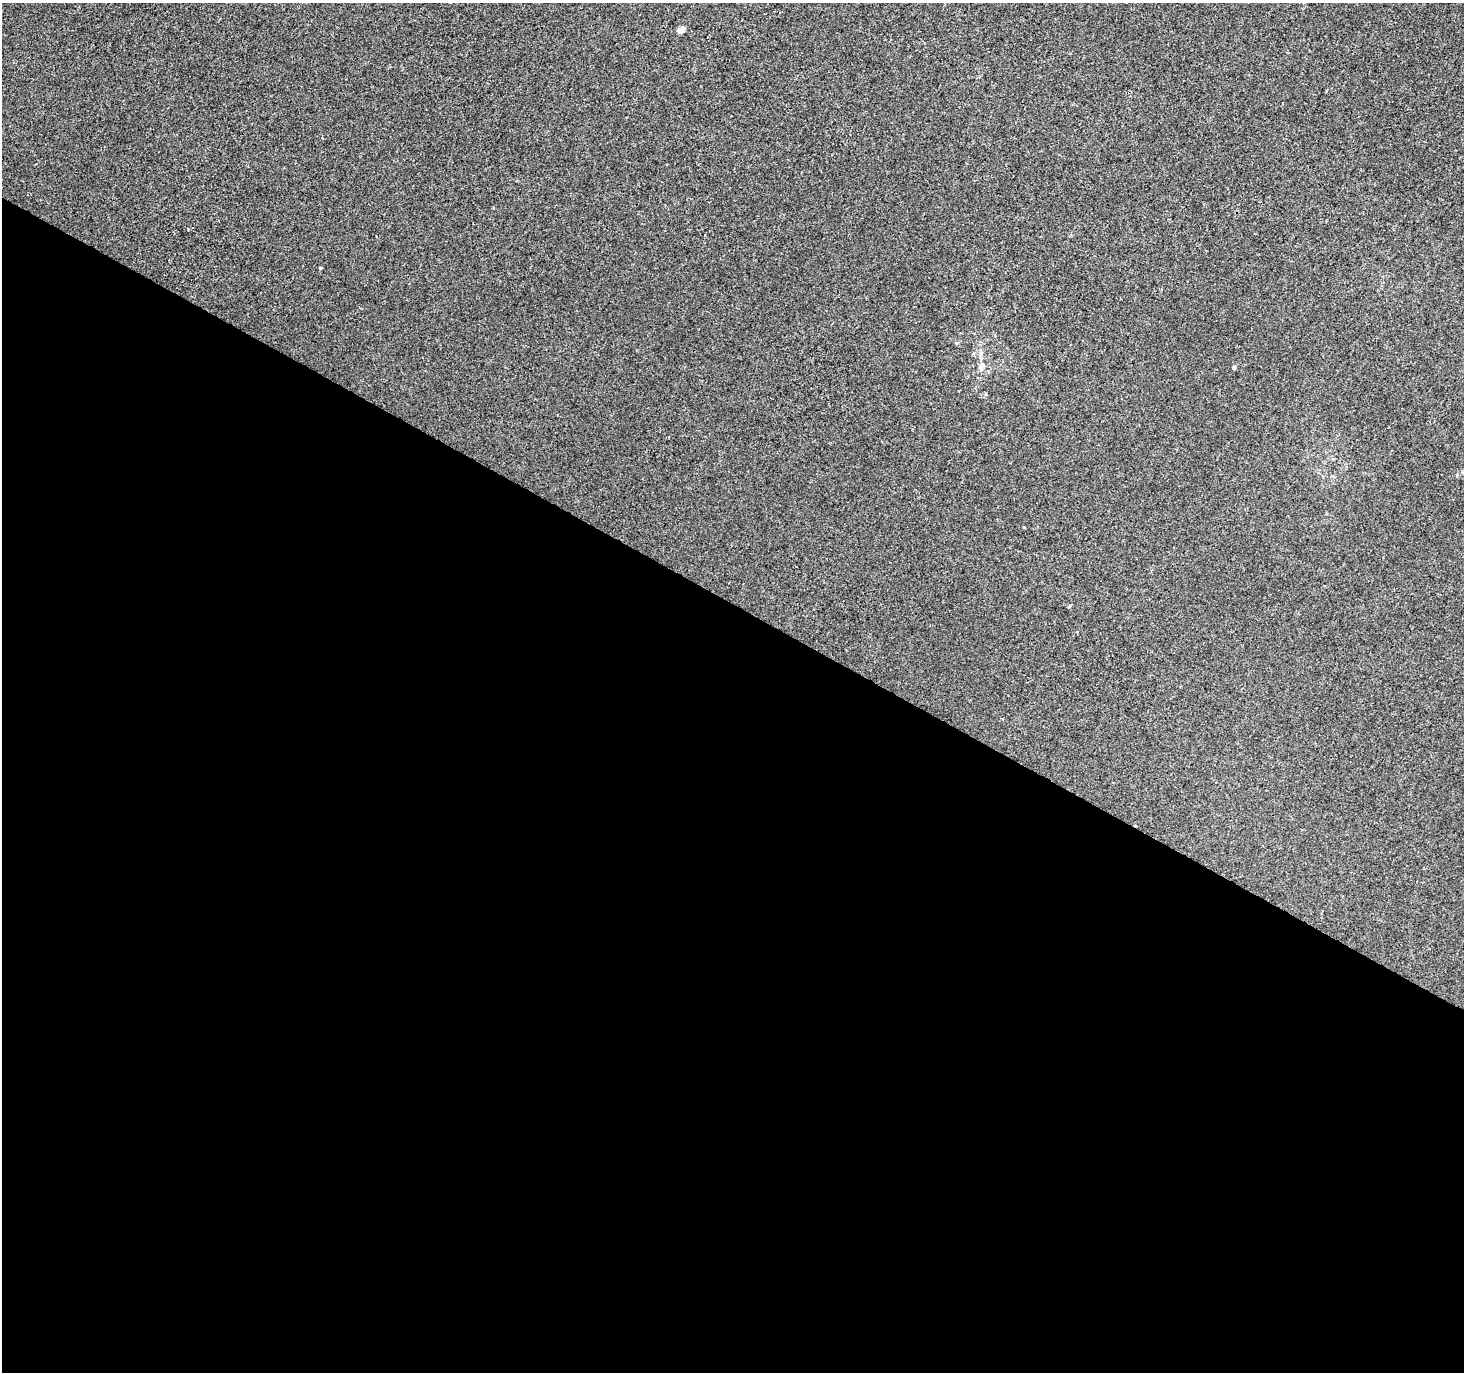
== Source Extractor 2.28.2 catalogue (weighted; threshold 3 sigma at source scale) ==
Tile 14 of 4 x 4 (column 2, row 4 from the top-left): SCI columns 1471-2932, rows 261-1630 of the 5856 x 5932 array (HDU 1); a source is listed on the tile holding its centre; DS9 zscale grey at full resolution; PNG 1466 x 1374 px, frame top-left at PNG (2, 3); no overlay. Shown black and unused: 56% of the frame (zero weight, under 3 of 4 exposures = <1% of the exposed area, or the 3 px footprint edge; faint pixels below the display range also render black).
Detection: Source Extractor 2.28.2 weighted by HDU 2 'WHT'; one run over the whole footprint, this tile lists its part. Background 0.0017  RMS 0.003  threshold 0.0137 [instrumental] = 3 sigma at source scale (4.5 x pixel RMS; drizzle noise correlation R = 1.50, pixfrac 1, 0.0396/0.0396 arcsec/px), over >= 5 px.
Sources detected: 6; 1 cosmic-ray / hot-pixel residue — not listed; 1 inside a brighter listed object's ellipse — not listed separately; the other 4 listed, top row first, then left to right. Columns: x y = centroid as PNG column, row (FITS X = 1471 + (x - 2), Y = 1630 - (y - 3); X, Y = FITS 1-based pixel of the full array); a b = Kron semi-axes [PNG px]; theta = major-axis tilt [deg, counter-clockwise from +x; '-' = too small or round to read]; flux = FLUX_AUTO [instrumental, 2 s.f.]
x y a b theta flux
682 30 9 6 68 0.91
981 353 8 4 -90 0.75
982 366 10 7 64 1.7
1234 367 4 4 - 0.5